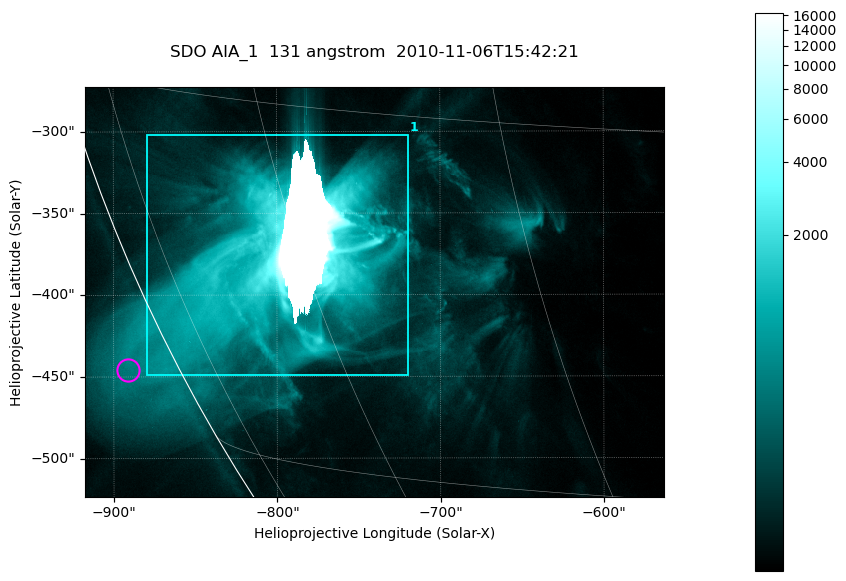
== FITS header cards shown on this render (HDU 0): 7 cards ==
TELESCOP= 'SDO     '           /
INSTRUME= 'AIA_1   '           /
WAVELNTH=                  131 /
WAVEUNIT= 'angstrom'           /
DATE-OBS= '2010-11-06T15:42:21.62' /
CTYPE1  = 'HPLN-TAN'           /
CTYPE2  = 'HPLT-TAN'           /

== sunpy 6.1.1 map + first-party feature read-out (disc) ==
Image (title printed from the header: SDO AIA_1  131 angstrom  2010-11-06T15:42:21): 590 x 417 px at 0.601 arcsec/px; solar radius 968 arcsec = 1612 px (partial field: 2.7% of the solar disc is inside the frame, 89% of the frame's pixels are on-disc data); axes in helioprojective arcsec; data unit not stated in the header (colour bar unlabelled)
Pointing: header CRPIX1/2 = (2045.07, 2040.72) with CRVAL1/2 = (0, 0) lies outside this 590 x 417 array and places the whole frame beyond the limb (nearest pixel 1.35 R_sun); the SolarSoft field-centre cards XCEN/YCEN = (-740.1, -398.3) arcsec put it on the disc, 766 arcsec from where CRPIX/CRVAL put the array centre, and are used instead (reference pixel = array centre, CRVAL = XCEN/YCEN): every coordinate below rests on XCEN/YCEN
Orientation: roll -0.139 deg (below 1 deg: not rotated)
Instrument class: DISC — disc imager (sunpy class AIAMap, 131 A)
Bright regions (active regions / flare kernels): reference = the on-disc median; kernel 5 px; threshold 5 sigma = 433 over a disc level ~77.6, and >= 1.15x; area >= 246 px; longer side >= 5 px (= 3 arcsec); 1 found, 1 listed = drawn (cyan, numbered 1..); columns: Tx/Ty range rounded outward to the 2 arcsec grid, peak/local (2 s.f.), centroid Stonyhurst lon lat
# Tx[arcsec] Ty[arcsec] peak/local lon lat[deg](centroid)
1 -880..-718 -450..-302 211 -62 -21
Off-limb structures (1.02-1.3 R_sun): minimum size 123 px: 3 found; the strongest spans PA ~115..120 deg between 1.02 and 1.05 R_sun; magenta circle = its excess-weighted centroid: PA ~115 deg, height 1.03 R_sun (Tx ~-892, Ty ~-446 arcsec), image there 2.4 x the reference